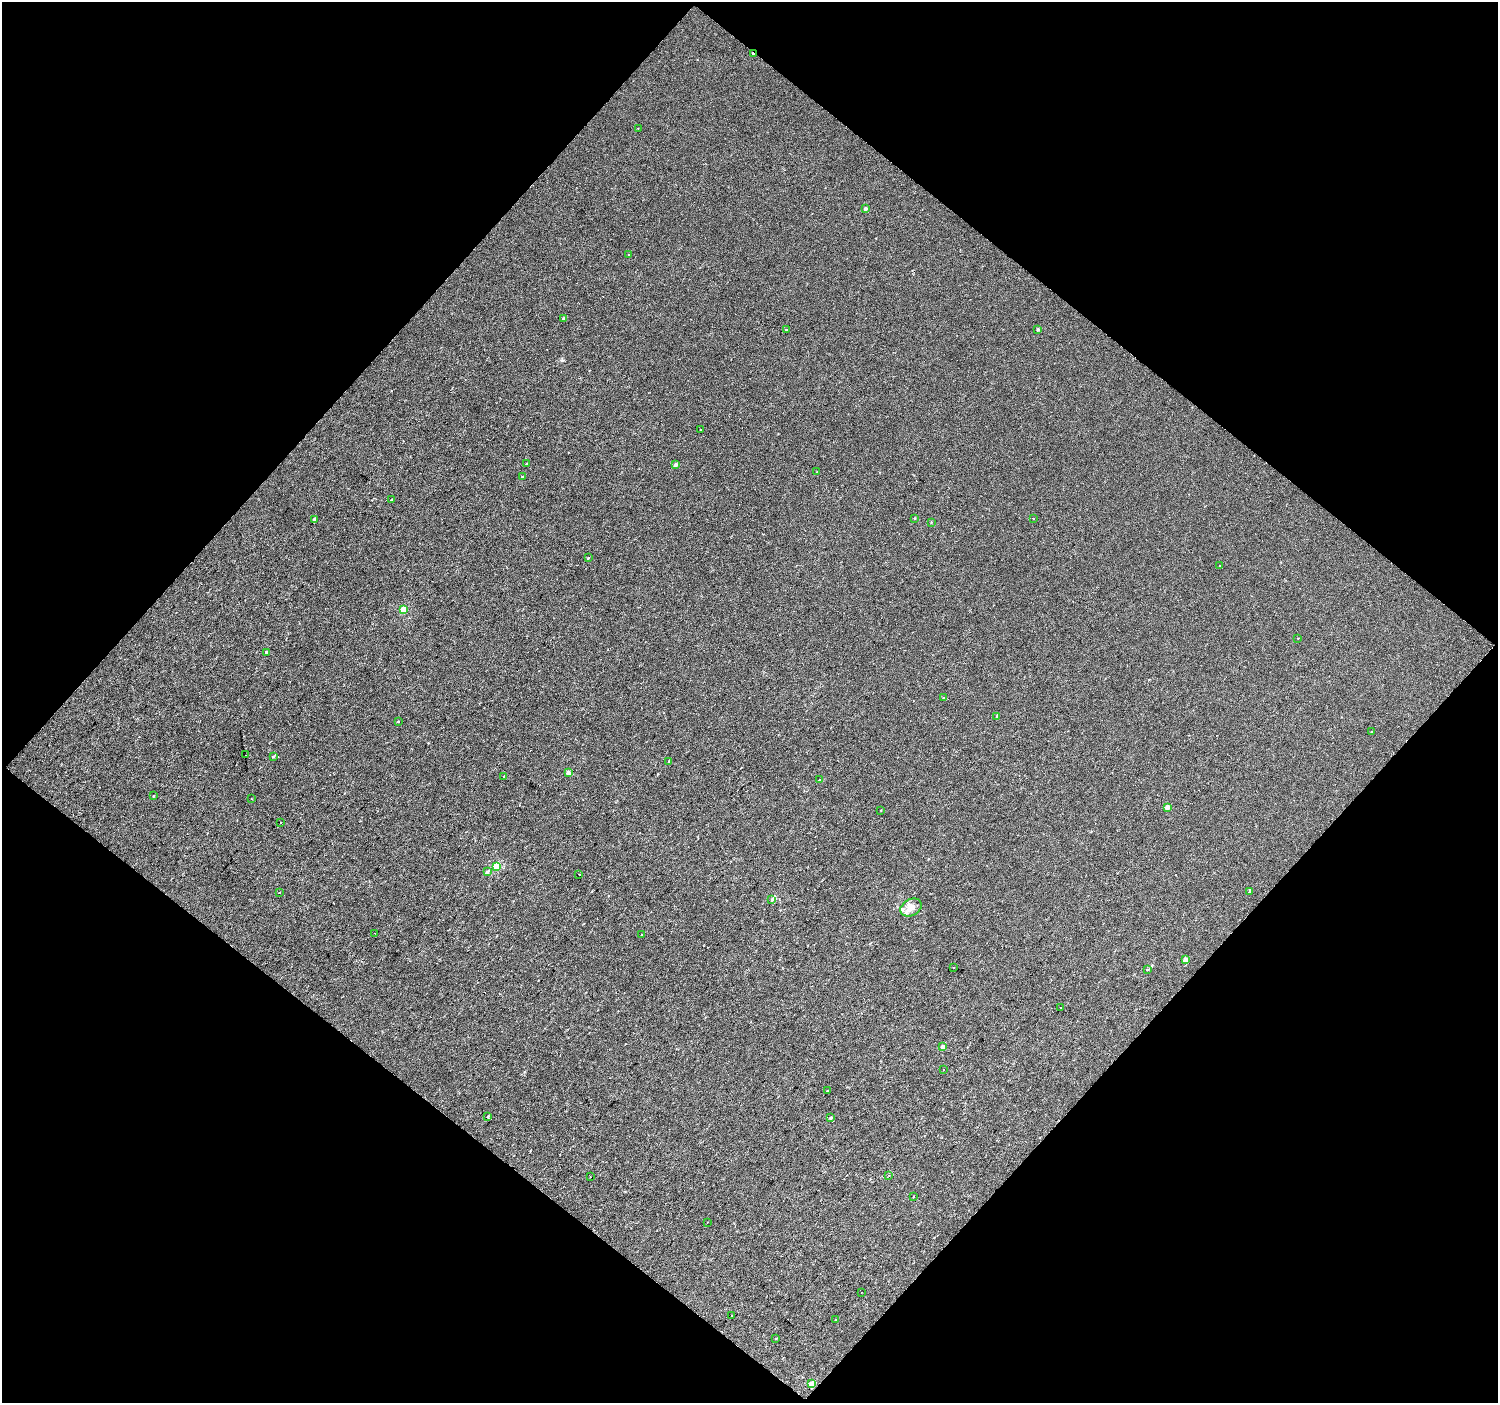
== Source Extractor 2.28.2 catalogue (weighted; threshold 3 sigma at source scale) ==
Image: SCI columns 1-2992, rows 110-2911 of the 2992 x 3001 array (HDU 1 of 3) = the unmasked area's bounding box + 8 px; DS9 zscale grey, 2 x 2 block average (1 PNG px = mean of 2 x 2 image px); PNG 1500 x 1405 px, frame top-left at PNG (2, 2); each listed source drawn as its Kron ellipse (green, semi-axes under 4 px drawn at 4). Shown black and unused: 50% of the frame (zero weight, under 2 of 3 exposures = <1% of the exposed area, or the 3 px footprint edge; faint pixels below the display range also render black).
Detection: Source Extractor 2.28.2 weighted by HDU 2 'WHT'. Background -1.89e-04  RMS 0.0041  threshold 0.0183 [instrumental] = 3 sigma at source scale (4.5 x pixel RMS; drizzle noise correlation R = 1.50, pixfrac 1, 0.0396/0.0396 arcsec/px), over >= 5 px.
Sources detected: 70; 4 cosmic-ray / hot-pixel residue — neither listed nor drawn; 2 inside a brighter listed object's ellipse — not listed separately; the other 64 listed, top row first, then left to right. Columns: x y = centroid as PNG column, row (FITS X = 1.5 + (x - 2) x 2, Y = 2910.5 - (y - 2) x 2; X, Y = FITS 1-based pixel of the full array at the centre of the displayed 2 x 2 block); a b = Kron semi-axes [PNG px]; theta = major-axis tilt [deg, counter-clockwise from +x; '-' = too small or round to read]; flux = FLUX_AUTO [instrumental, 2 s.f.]
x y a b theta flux
753 54 2 2 - 2.9
638 128 2 2 - 0.31
865 209 2 2 - 4.6
629 255 2 2 - 1.6
563 318 3 2 - 0.89
786 329 2 2 - 1.1
1038 329 2 2 - 1.8
701 429 3 2 - 0.62
526 464 2 2 - 1.1
676 465 2 2 - 4.8
817 471 2 2 - 0.38
522 477 2 2 - 1.3
392 499 2 2 - 0.44
915 518 3 3 - 0.85
1033 518 2 2 - 4.4
314 519 2 2 - 4
931 522 3 2 - 0.51
588 558 2 2 - 0.76
1219 565 2 2 - 1.1
403 610 3 3 - 30
1298 638 2 2 - 0.4
266 652 2 2 - 2.9
943 698 3 2 - 0.57
997 717 3 2 - 1.8
398 721 2 2 - 0.56
1371 732 2 2 - 0.53
245 755 2 2 - 0.41
273 756 3 2 - 1
669 761 3 2 - 1
569 773 2 2 - 8.9
504 776 2 2 - 0.42
819 780 2 2 - 0.38
153 796 2 2 - 0.58
251 799 2 2 - 0.42
1167 807 3 2 - 8.4
881 810 3 2 - 0.4
281 822 2 2 - 0.58
497 866 3 3 - 32
487 872 2 2 - 3.4
579 874 2 2 - 2.4
1250 891 3 2 - 3.1
279 893 2 2 - 0.61
772 900 3 3 - 0.95
911 908 11 8 29 8.3
374 933 2 2 - 0.78
642 935 3 2 - 0.57
1185 959 2 2 - 6.7
953 968 2 2 - 1.1
1147 969 4 2 - 0.74
1060 1008 2 2 - 1.5
943 1047 2 2 - 6.2
943 1070 2 2 - 6.2
827 1091 3 2 - 0.79
488 1116 3 2 - 1
830 1118 3 2 - 2
889 1175 2 2 - 0.35
590 1177 2 2 - 0.31
913 1196 2 2 - 0.84
707 1222 2 2 - 0.46
861 1292 2 2 - 0.38
732 1315 2 2 - 2.7
836 1320 3 2 - 1.4
776 1338 2 2 - 0.54
812 1384 3 3 - 20
Overlapping masked pixels (flux is a lower limit): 1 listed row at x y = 753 54
Diffuse or blended objects may show on this block-average render without a row.